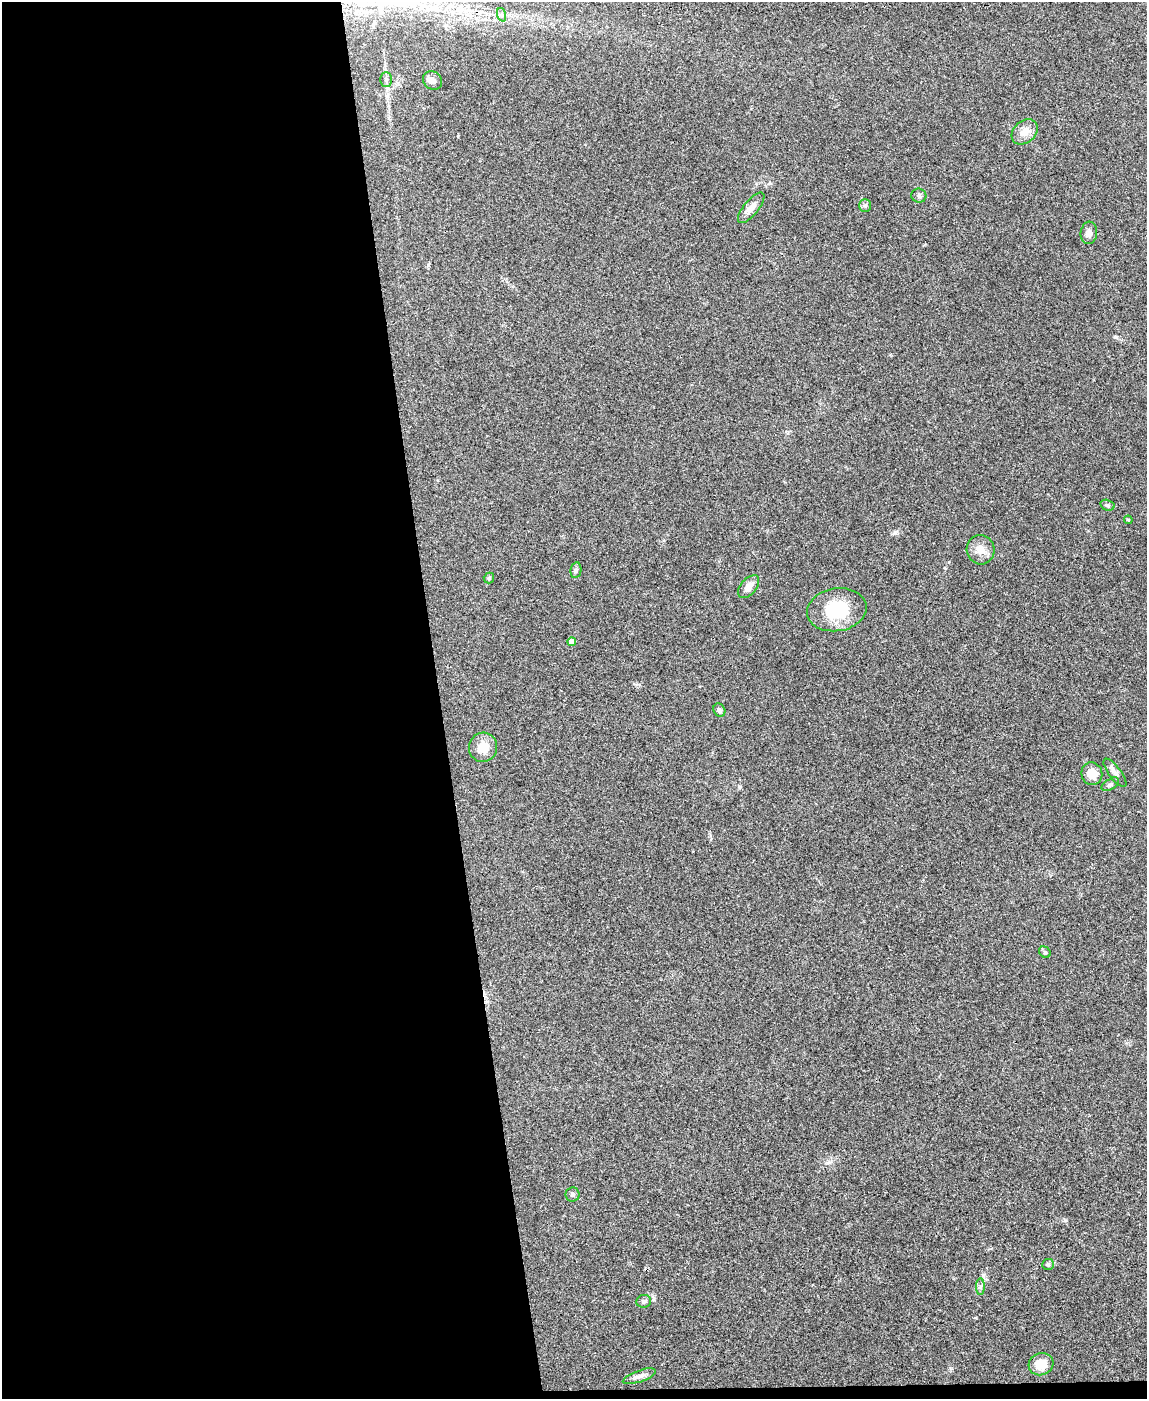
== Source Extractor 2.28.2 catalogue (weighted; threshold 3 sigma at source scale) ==
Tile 9 of 4 x 3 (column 1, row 3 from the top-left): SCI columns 3-1147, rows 238-1634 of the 4582 x 4561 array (HDU 1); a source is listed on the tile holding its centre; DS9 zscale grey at full resolution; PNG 1149 x 1401 px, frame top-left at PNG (2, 2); each listed source drawn as its Kron ellipse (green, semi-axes under 4 px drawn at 4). Shown black and unused: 39% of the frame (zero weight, under 3 of 4 exposures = <1% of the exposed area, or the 3 px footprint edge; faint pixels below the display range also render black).
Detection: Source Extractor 2.28.2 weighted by HDU 2 'WHT'; one run over the whole footprint, this tile lists its part. Background 0.0661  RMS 0.0051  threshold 0.0232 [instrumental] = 3 sigma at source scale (4.5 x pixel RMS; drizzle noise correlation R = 1.50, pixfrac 1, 0.05/0.05 arcsec/px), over >= 5 px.
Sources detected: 30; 1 cosmic-ray / hot-pixel residue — neither listed nor drawn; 1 inside a brighter listed object's ellipse — not listed separately; the other 28 listed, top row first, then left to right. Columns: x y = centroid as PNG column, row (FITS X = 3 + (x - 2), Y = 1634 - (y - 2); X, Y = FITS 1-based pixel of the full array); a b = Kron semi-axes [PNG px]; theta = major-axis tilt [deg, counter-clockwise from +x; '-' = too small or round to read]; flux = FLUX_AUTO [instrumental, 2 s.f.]
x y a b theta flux
502 15 7 4 -71 1
386 79 7 6 - 1.1
433 80 10 8 -36 2.3
1025 132 14 11 40 5.3
919 196 7 7 - 1.4
865 206 6 6 - 1.1
751 208 19 7 51 4
1089 233 11 8 85 2.5
1107 505 7 5 -17 1
1128 520 4 3 - 0.58
981 550 14 14 - 5.3
576 570 8 5 79 1.2
489 578 5 5 - 0.68
749 587 13 7 49 3.6
837 610 30 21 9 23
572 642 4 4 - 4.2
719 710 7 5 -60 1.4
483 747 14 14 - 7.8
1115 773 17 6 -53 2.5
1092 774 11 10 - 5.8
1110 784 10 5 31 1.3
1045 952 6 5 - 0.88
572 1195 7 7 - 1.1
1048 1264 6 5 - 0.87
980 1287 8 4 90 1.3
644 1301 7 6 - 1.2
1041 1364 12 11 - 8.4
639 1376 17 6 20 2.4
Unlisted compact peaks at least as high as the median listed source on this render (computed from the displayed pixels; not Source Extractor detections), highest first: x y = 1065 1220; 895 533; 739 787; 1116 337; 976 1318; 770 183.